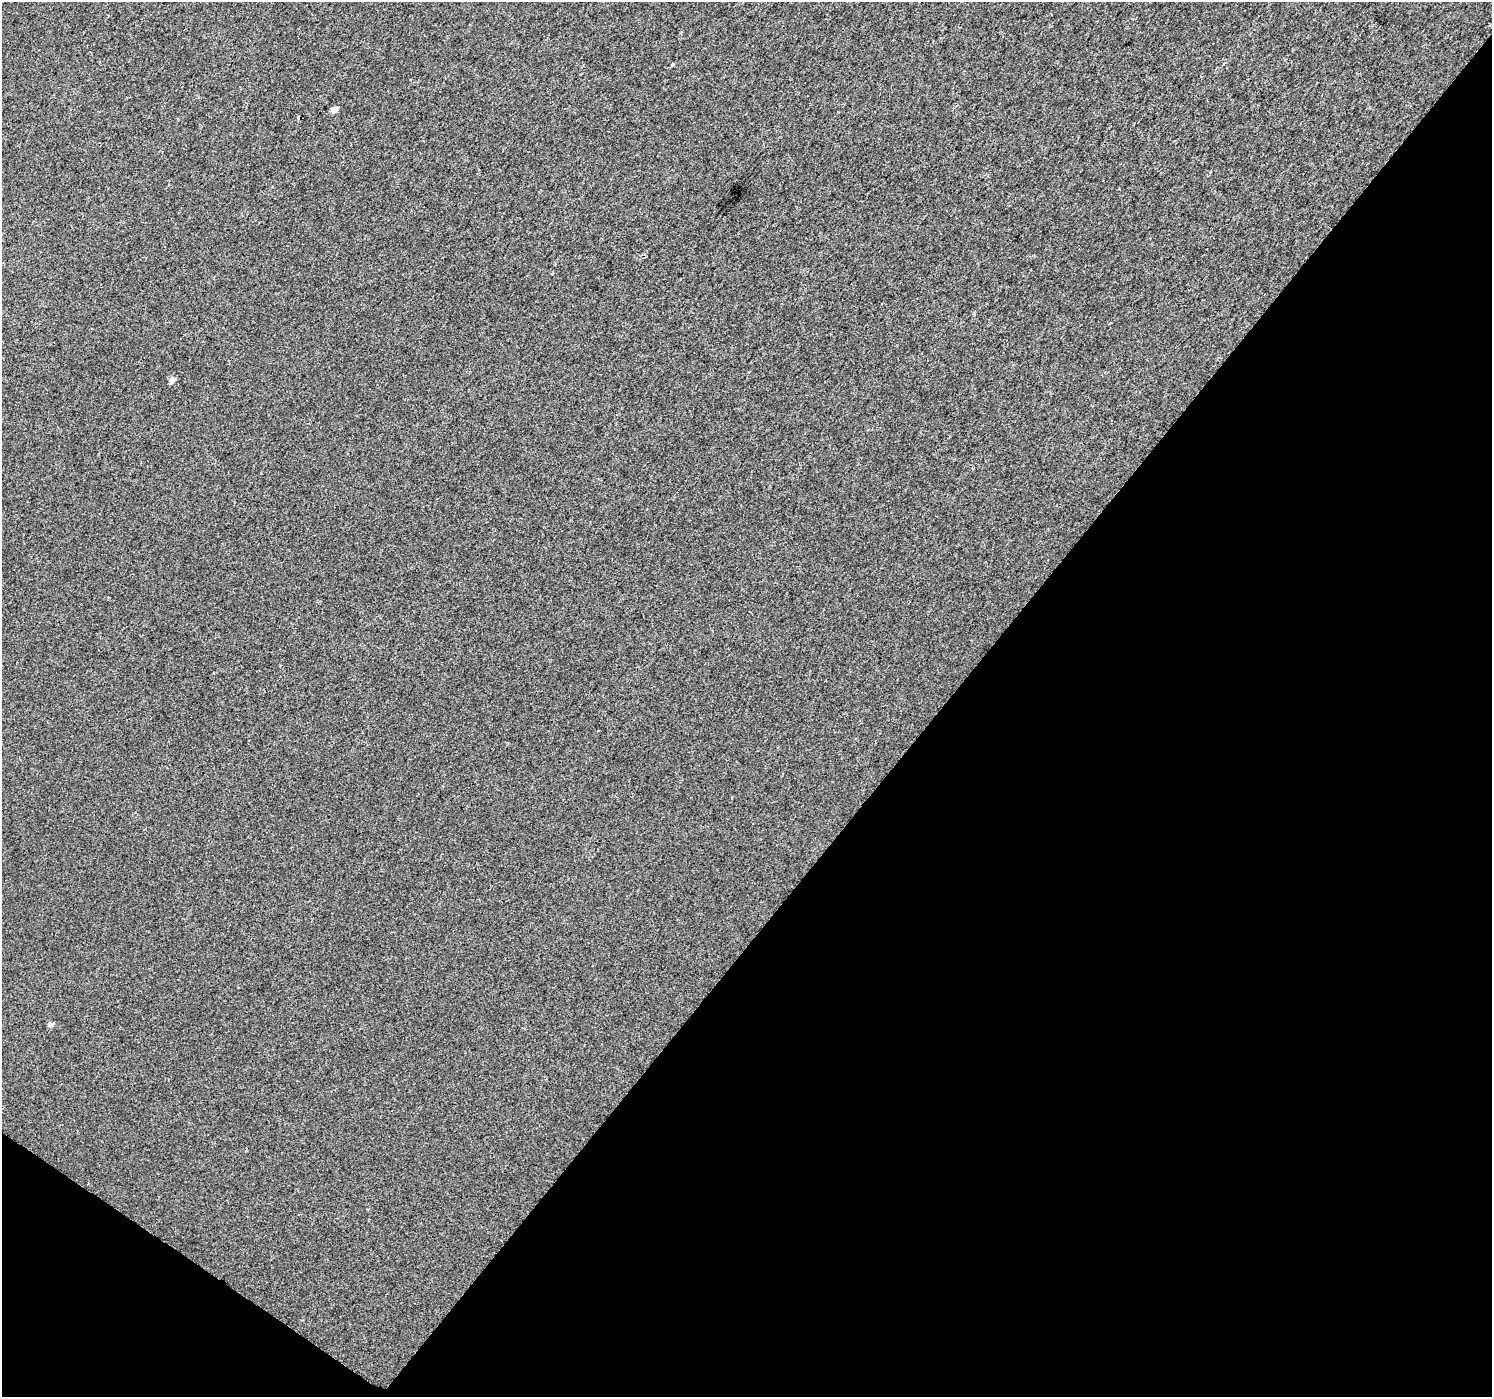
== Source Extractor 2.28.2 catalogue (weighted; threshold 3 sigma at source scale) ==
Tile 15 of 4 x 4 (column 3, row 4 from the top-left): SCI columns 2988-4477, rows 250-1644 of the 5973 x 6013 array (HDU 1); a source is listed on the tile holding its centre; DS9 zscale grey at full resolution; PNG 1494 x 1399 px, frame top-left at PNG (2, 2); no overlay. Shown black and unused: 39% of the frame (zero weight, under 2 of 3 exposures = <1% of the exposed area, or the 3 px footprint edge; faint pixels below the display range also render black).
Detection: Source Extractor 2.28.2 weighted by HDU 2 'WHT'; one run over the whole footprint, this tile lists its part. Background 0.011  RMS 0.01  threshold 0.0457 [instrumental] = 3 sigma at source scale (4.5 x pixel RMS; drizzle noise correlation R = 1.50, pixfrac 1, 0.0396/0.0396 arcsec/px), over >= 5 px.
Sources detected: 4; all 4 listed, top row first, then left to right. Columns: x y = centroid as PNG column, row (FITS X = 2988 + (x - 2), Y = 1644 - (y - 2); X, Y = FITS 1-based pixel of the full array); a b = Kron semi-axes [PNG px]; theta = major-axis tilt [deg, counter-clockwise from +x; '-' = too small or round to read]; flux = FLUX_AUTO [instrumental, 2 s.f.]
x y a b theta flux
672 64 5 4 - 1.1
334 110 5 4 - 8.5
172 380 6 5 - 6
50 1024 6 4 8 4.7